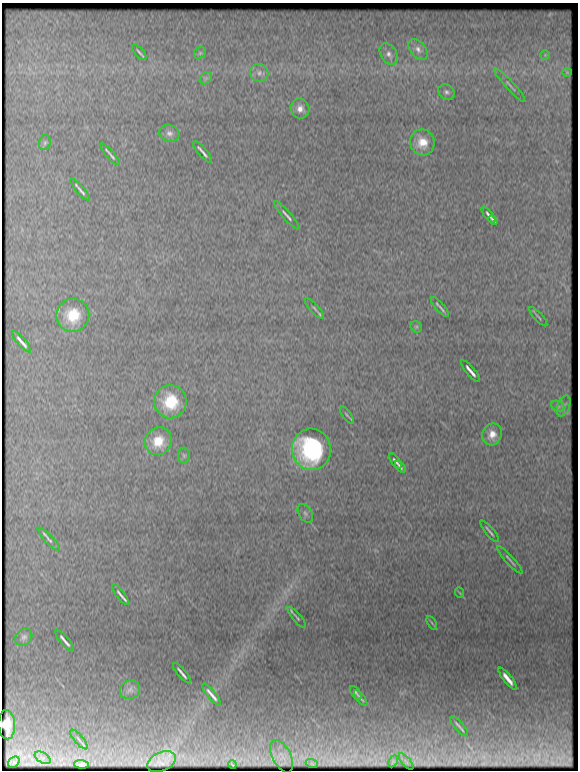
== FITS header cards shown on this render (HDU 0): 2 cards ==
NAXIS1  =                  576
NAXIS2  =                  768

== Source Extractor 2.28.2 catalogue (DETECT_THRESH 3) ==
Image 576 x 768 px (HDU 0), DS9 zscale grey, 1 PNG px = 1 image px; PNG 580 x 772 px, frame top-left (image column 1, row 768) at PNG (2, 3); each listed source drawn as its Kron ellipse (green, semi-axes under 4 px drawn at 4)
Background 8130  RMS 160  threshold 476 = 3 sigma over >= 5 px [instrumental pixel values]
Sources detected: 65; all 65 listed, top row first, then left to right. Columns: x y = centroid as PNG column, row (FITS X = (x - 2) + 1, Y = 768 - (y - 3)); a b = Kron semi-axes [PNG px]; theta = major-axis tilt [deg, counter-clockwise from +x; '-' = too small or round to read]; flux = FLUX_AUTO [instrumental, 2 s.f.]
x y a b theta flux
418 49 12 7 -51 5.9e+04
139 52 9 2 -47 2.7e+04
200 53 6 5 - 1.9e+04
389 54 11 8 -58 5.8e+04
545 55 4 4 - 1.2e+04
567 72 4 4 - 1.1e+04
259 73 9 8 - 6.0e+04
206 78 7 5 45 2.7e+04
510 85 22 3 -48 3.2e+04
447 92 9 7 -35 3.7e+04
300 109 10 9 - 8.2e+04
169 133 10 8 -18 5.1e+04
422 142 13 12 - 1.9e+05
45 143 7 5 69 2.5e+04
202 152 14 2 -49 3.9e+04
110 154 14 2 -49 3.0e+04
80 189 14 2 -49 3.5e+04
287 215 18 3 -48 3.5e+04
489 215 9 3 -51 3.2e+04
493 220 5 3 - 2.1e+04
440 307 13 2 -48 3.1e+04
314 308 13 4 -47 2.8e+04
73 315 16 16 - 3.7e+05
538 317 12 2 -47 1.6e+04
416 327 6 5 - 1.8e+04
22 342 13 3 -48 5.0e+04
470 371 14 3 -50 5.5e+04
170 402 16 16 - 4.5e+05
558 406 7 5 -30 2.4e+04
564 406 11 6 70 4.0e+04
347 415 10 3 -54 1.8e+04
492 434 11 9 68 1.1e+05
158 441 14 13 - 2.6e+05
312 449 21 19 -81 1.6e+06
184 455 8 6 -88 2.6e+04
395 461 9 2 -53 2.8e+04
400 467 7 2 -53 2.4e+04
305 513 10 6 -58 3.6e+04
490 531 13 2 -51 2.8e+04
49 539 15 4 -47 3.5e+04
510 560 18 3 -48 2.9e+04
460 593 5 3 - 9.2e+03
120 595 12 3 -53 3.7e+04
297 617 13 2 -49 2.0e+04
432 623 7 3 -60 1.4e+04
24 637 9 7 51 3.9e+04
65 641 14 2 -50 4.0e+04
182 673 13 2 -50 3.5e+04
508 679 14 3 -51 8.4e+04
130 690 10 9 - 4.9e+04
356 693 8 3 -51 1.9e+04
212 695 14 3 -50 5.5e+04
361 698 9 3 -52 2.1e+04
7 725 15 8 -87 1.2e+05
459 726 12 2 -48 3.1e+04
79 739 12 3 -49 1.8e+04
282 756 17 9 -63 1.9e+04
43 758 9 5 -31 3.8e+04
393 761 6 4 63 1.6e+04
14 762 6 5 - 1.7e+04
161 762 15 9 24 1.1e+04
406 762 10 3 -49 6.4e+03
81 764 7 4 -1 3.4e+04
232 764 4 2 - 8.6e+03
312 764 6 3 -19 8.5e+03
At the frame edge (FLAGS 8, measured only in part): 1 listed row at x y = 7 725